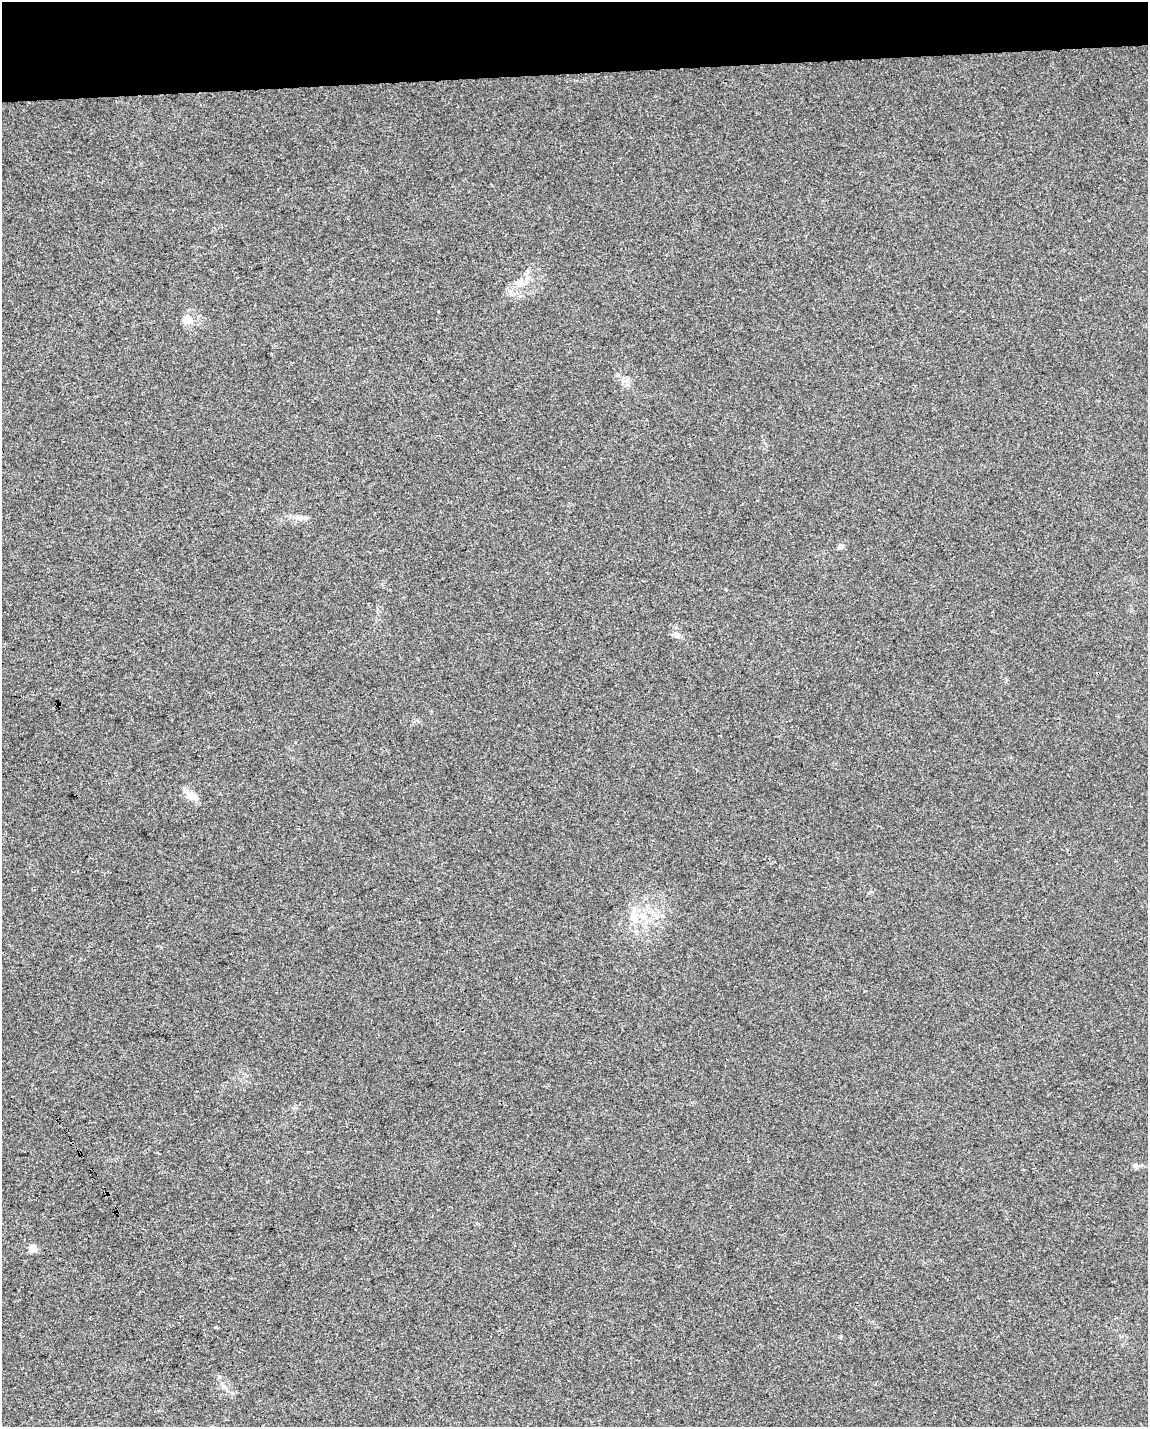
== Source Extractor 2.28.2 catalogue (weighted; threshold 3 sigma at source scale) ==
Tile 3 of 4 x 3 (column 3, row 1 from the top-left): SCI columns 2293-3438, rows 2904-4328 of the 4584 x 4338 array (HDU 1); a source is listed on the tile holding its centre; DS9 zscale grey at full resolution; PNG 1150 x 1429 px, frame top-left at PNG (2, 2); no overlay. Shown black and unused: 5% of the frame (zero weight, under 3 of 4 exposures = <1% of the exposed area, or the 3 px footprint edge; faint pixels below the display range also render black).
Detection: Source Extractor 2.28.2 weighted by HDU 2 'WHT'; one run over the whole footprint, this tile lists its part. Background 0.00662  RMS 0.0031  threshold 0.0141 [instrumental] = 3 sigma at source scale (4.5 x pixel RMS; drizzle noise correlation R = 1.50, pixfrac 1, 0.0396/0.0396 arcsec/px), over >= 5 px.
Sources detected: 11; all 11 listed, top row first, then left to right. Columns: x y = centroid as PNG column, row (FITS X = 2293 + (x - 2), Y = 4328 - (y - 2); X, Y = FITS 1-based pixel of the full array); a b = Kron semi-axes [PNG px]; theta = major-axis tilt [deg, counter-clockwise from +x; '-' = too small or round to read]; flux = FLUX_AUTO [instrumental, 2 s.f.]
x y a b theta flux
519 283 11 10 - 2.4
188 319 13 11 -78 2.9
618 375 6 5 - 0.55
299 518 15 7 -6 2
840 547 5 4 - 1.8
677 635 8 6 16 0.95
191 796 14 9 -25 3.2
633 916 17 10 79 3.8
1135 1165 7 6 - 0.82
32 1249 5 5 - 7.6
216 1327 5 3 - 0.27
Unlisted compact peaks at least as high as the median listed source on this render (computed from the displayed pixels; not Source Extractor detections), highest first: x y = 219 1377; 223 1387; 438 311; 528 272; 841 1336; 726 589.